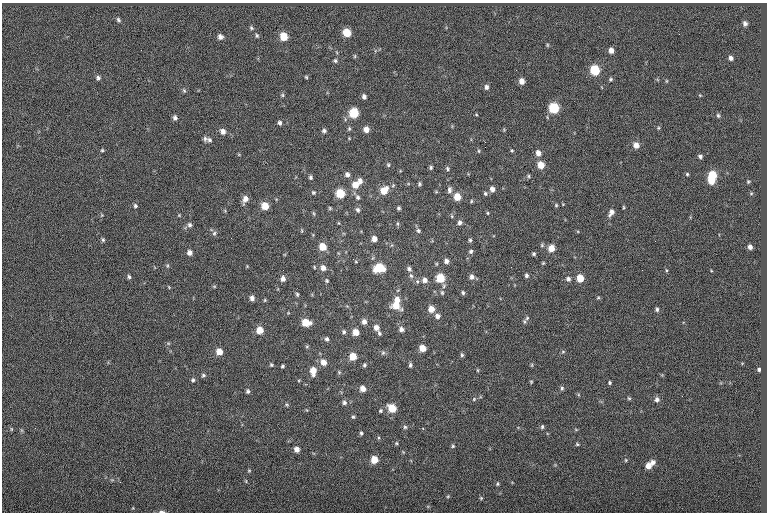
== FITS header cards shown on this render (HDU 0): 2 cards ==
NAXIS1  =                  765
NAXIS2  =                  510

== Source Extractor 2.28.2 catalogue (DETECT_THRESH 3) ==
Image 765 x 510 px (HDU 0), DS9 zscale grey, 1 PNG px = 1 image px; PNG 769 x 514 px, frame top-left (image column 1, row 510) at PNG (2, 3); no overlay
Background 0.0349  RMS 6.7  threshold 20.2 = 3 sigma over >= 5 px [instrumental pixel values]
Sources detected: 191; all 191 listed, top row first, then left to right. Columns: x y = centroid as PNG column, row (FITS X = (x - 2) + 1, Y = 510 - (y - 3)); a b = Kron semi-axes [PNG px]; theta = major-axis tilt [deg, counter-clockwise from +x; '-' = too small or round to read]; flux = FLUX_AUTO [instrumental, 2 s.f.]
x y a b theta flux
118 20 6 5 - 760
745 24 5 4 - 1400
251 28 6 5 - 790
347 33 6 6 - 8900
257 36 6 4 -74 710
284 36 7 6 - 7800
220 37 6 6 - 1700
547 45 6 4 -90 470
611 50 5 5 - 2400
355 56 6 4 90 500
731 58 5 4 - 1400
335 60 6 5 - 830
595 70 7 6 - 17000
306 77 4 4 - 530
98 78 6 5 - 1000
610 79 5 4 - 670
521 81 6 5 - 2900
666 81 5 3 - 390
486 87 6 5 - 1400
184 90 6 4 -68 680
282 95 5 4 - 620
364 97 5 4 - 1300
554 108 7 6 - 20000
354 113 6 6 - 15000
476 114 5 3 - 390
718 115 6 4 -74 760
175 118 6 5 - 1200
280 123 5 5 - 1100
658 128 5 4 - 490
349 129 5 4 - 620
366 129 6 6 - 2800
504 130 5 4 - 440
223 131 8 6 -52 2100
324 131 5 5 - 980
205 139 7 5 -87 1100
209 140 8 6 -24 1200
636 145 7 6 - 3100
485 147 2 2 - 570
102 150 5 4 - 550
512 150 4 4 - 480
479 151 5 3 - 490
538 153 6 5 - 2500
700 156 5 4 - 1100
388 165 6 4 -69 630
541 165 6 6 - 5300
431 167 5 4 - 730
447 169 6 5 - 780
347 174 6 5 - 1600
687 174 4 4 - 560
712 175 6 6 - 13000
528 176 5 4 - 610
310 177 6 4 -80 770
360 181 7 6 - 1900
711 181 6 5 - 6200
748 181 5 4 - 570
419 184 4 4 - 730
355 185 7 7 - 4800
492 189 6 5 - 1900
384 190 8 7 - 6700
449 190 9 6 -90 1500
313 192 6 5 - 660
340 193 6 6 - 13000
485 193 6 5 - 790
751 193 5 5 - 520
358 197 7 6 - 1100
457 197 6 6 - 6100
245 199 8 5 67 2900
471 201 5 3 - 500
556 205 4 4 - 540
135 206 5 5 - 770
265 206 6 6 - 6200
623 207 6 3 83 480
330 208 5 4 - 530
399 208 5 4 - 790
358 210 7 5 -56 1100
611 212 9 5 58 2200
314 213 7 3 -71 530
488 213 4 4 - 440
102 215 5 5 - 470
179 215 4 4 - 390
452 216 5 3 - 480
460 222 6 5 - 1400
338 223 5 3 - 340
190 225 7 6 - 1100
302 231 5 3 - 440
418 231 6 6 - 950
214 233 7 5 67 900
374 239 5 5 - 2800
103 240 5 4 - 670
470 240 5 4 - 740
542 245 6 5 - 660
323 247 6 6 - 6600
750 247 5 4 - 1600
551 248 6 5 - 5200
471 251 5 5 - 930
190 253 6 5 - 1900
534 254 4 4 - 740
446 261 6 5 - 1600
356 262 5 3 - 460
543 263 5 3 - 450
167 266 5 3 - 540
247 266 4 4 - 350
314 267 4 3 - 390
323 268 7 6 - 2400
379 268 8 7 - 13000
409 269 7 5 -54 1200
666 270 5 3 - 480
283 275 3 2 - 860
526 275 5 5 - 970
411 276 7 5 -70 1100
129 277 6 4 -71 820
472 277 7 6 - 1800
440 278 6 6 - 12000
580 278 6 5 - 6600
283 279 6 5 - 1900
568 279 6 6 - 1300
425 280 7 6 - 2200
327 281 5 5 - 650
214 286 5 3 - 420
169 287 5 3 - 340
442 293 7 4 -63 790
463 293 6 4 -61 790
297 294 6 4 -75 680
252 298 6 5 - 1700
598 298 6 4 2 500
265 300 4 4 - 460
397 300 7 6 - 3300
396 306 9 7 -27 6600
431 309 6 6 - 4400
657 309 5 5 - 880
437 316 6 6 - 1800
527 318 9 5 45 990
364 322 6 5 - 2000
306 323 7 6 - 8100
376 328 6 6 - 2300
401 329 7 6 - 1700
260 330 6 6 - 5800
344 332 6 5 - 870
355 332 5 5 - 4300
379 333 5 4 - 790
327 339 6 5 - 1000
168 343 6 4 -19 510
307 346 5 3 - 440
422 348 5 5 - 5100
219 351 6 6 - 4600
563 352 6 4 1 550
383 353 7 5 67 850
462 355 6 4 -77 790
353 356 6 6 - 6600
323 362 7 6 - 3200
271 365 5 4 - 620
364 365 5 4 - 770
410 365 6 4 88 860
532 365 6 4 89 490
283 366 3 3 - 630
759 369 3 3 - 820
477 370 5 3 - 410
313 371 9 6 -89 4700
339 372 5 5 - 520
203 375 6 5 - 800
193 380 6 5 - 790
531 382 4 4 - 440
610 382 4 4 - 630
363 388 6 5 - 3300
562 388 6 5 - 870
248 391 5 5 - 960
629 398 5 4 - 520
474 399 6 4 47 530
657 399 6 6 - 1700
344 402 7 6 - 1200
287 405 6 4 -43 600
392 408 7 6 - 9200
380 411 6 5 - 720
353 417 5 4 - 640
405 427 5 5 - 770
542 427 6 4 76 700
11 429 6 3 -90 440
361 433 5 4 - 760
396 443 5 4 - 610
577 444 5 4 - 560
453 446 5 5 - 600
297 449 6 5 - 2400
374 460 6 6 - 6800
626 460 5 4 - 460
653 462 6 5 - 1700
648 466 6 6 - 3800
249 470 5 4 - 470
498 484 5 4 - 580
448 496 5 4 - 460
481 498 4 4 - 510
162 512 8 3 1 990
At the frame edge (FLAGS 8, measured only in part): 1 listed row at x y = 162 512